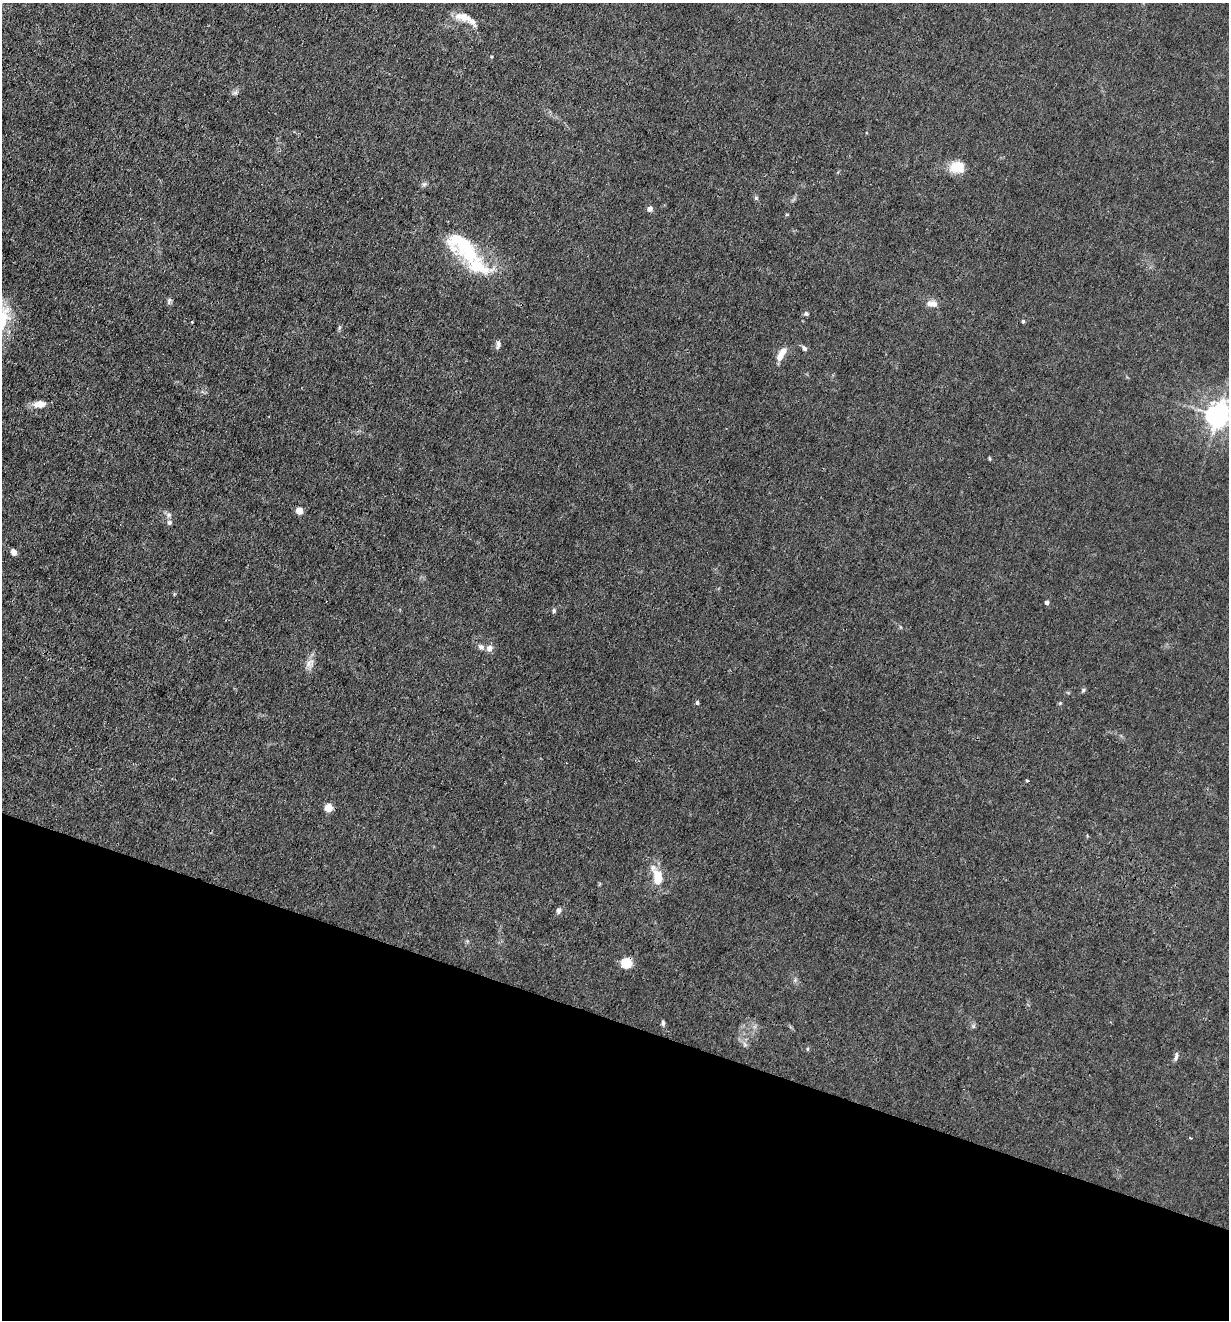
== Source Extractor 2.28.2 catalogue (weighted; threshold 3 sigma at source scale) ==
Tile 15 of 4 x 4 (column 3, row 4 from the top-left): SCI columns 2584-3810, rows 1-1318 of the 5293 x 5273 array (HDU 1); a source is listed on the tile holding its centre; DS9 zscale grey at full resolution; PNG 1231 x 1322 px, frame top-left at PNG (2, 3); no overlay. Shown black and unused: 23% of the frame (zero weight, under 3 of 4 exposures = <1% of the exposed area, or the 3 px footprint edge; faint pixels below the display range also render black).
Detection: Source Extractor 2.28.2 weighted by HDU 2 'WHT'; one run over the whole footprint, this tile lists its part. Background 0.0242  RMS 0.003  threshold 0.0133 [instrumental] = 3 sigma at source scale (4.5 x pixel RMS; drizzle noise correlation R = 1.50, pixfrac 1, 0.05/0.05 arcsec/px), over >= 5 px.
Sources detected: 45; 1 inside a brighter object's white glare — not listed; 6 inside a brighter listed object's ellipse — not listed separately; the other 38 listed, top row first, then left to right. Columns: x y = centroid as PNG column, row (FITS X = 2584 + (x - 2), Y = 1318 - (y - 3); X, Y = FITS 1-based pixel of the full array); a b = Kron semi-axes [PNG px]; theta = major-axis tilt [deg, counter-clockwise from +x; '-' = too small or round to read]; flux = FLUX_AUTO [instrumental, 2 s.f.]
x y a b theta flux
465 17 20 12 -22 3.5
235 93 7 4 0 0.61
957 167 16 13 9 5.5
424 184 7 4 1 0.58
756 198 6 5 - 0.49
650 209 6 5 - 1.4
478 267 66 21 -33 16
169 300 7 5 79 0.65
932 304 14 8 -6 2
806 314 6 5 - 0.54
1023 321 4 4 - 0.45
192 322 2 2 - 0.33
498 343 9 5 89 0.92
804 348 7 5 -53 0.68
780 357 13 7 75 2.6
39 404 15 8 4 2.9
1217 415 8 7 - 290
989 458 5 3 - 0.3
299 511 5 4 - 5.9
169 515 7 6 - 0.76
169 522 7 6 - 0.78
13 552 5 5 - 2.1
1047 602 5 4 - 0.92
554 611 6 4 90 0.53
490 648 10 9 - 1.4
309 663 13 9 46 1.9
1083 690 6 5 - 0.47
697 702 5 4 - 0.52
1060 703 4 4 - 0.31
1027 780 4 3 - 0.36
329 808 5 5 - 10
658 877 20 9 -70 7.1
558 911 7 6 - 0.86
627 963 10 10 - 5.2
663 1023 7 4 -82 0.59
807 1049 6 4 90 0.32
1176 1057 12 4 77 0.89
1190 1138 3 3 - 0.28
Overlapping masked pixels (flux is a lower limit): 1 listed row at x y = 627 963
Isophote crosses this tile's border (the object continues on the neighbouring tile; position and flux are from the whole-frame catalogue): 1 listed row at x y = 1217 415